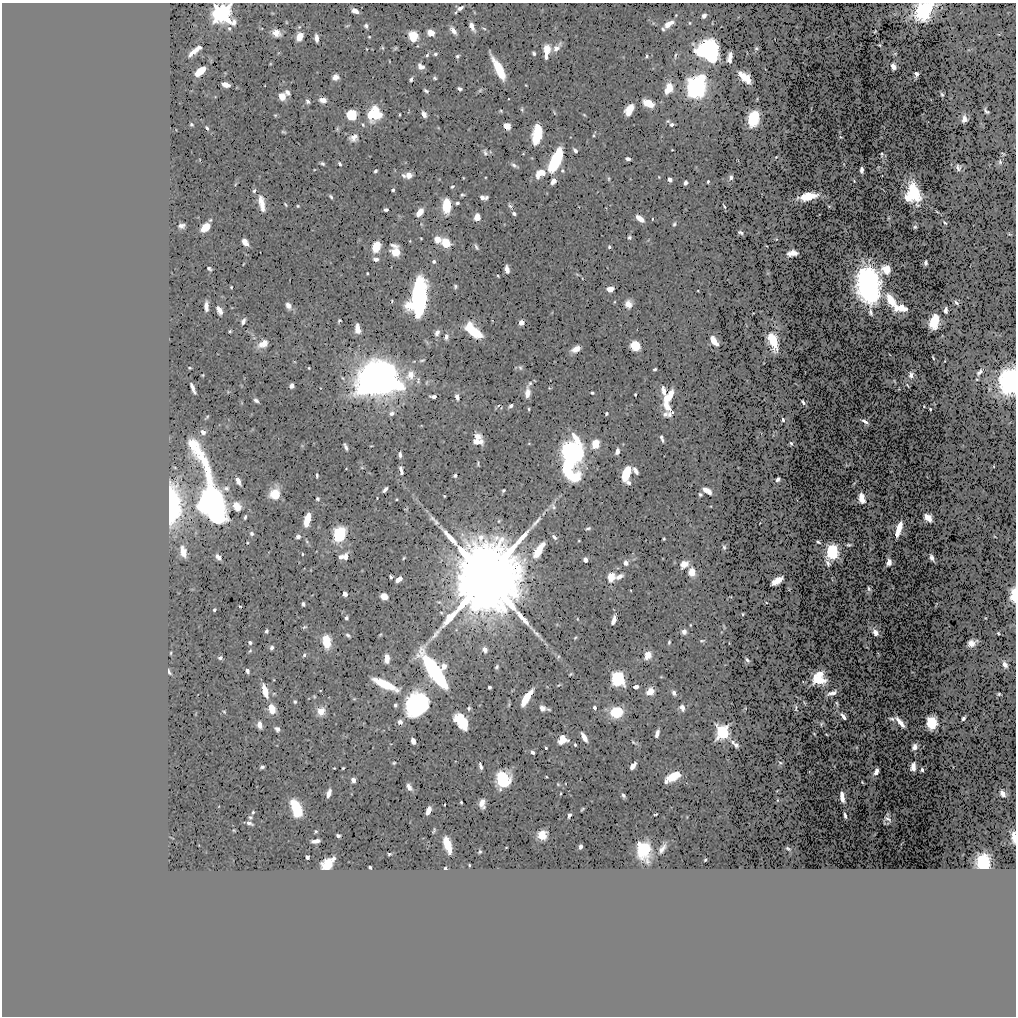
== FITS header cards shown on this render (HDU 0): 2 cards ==
NAXIS1  =                 1014
NAXIS2  =                 1014

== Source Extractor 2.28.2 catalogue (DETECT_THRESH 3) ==
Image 1014 x 1014 px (HDU 0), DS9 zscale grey, 1 PNG px = 1 image px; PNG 1018 x 1018 px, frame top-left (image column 1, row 1014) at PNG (2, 3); no overlay
Background 0.496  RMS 0.011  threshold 0.0343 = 3 sigma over >= 5 px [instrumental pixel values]
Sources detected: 447; all 447 listed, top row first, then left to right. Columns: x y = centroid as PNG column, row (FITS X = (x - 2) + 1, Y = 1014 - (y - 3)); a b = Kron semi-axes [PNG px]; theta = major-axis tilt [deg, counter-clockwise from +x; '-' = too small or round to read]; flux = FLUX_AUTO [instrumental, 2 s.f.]
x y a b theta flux
460 8 8 5 29 2.8
355 11 7 4 -20 4.2
924 11 15 12 48 59
456 12 4 2 - 0.71
222 13 8 7 - 350
704 16 5 4 - 2.8
286 22 5 3 - 0.57
690 23 4 3 - 0.65
669 24 11 5 32 7.8
347 26 6 3 19 0.88
366 26 5 4 - 2
472 27 9 4 -65 4.5
229 28 6 4 -74 1.3
663 29 4 3 - 1.2
453 30 9 4 -52 4.4
875 31 3 2 - 0.54
276 33 8 6 -27 7.3
431 33 7 6 - 6.3
413 36 7 6 - 21
299 37 7 5 66 11
369 37 3 3 - 0.7
316 38 7 4 -86 3.5
879 45 2 2 - 0.64
199 47 4 4 - 1.6
382 48 6 4 -82 0.92
395 48 5 4 - 1.1
557 48 14 6 48 5.5
756 48 5 4 - 0.91
367 49 4 2 - 0.49
547 49 7 5 82 16
708 50 17 14 -39 130
194 51 10 4 47 4.1
534 53 4 3 - 1.5
191 54 7 4 63 2.2
435 54 5 4 - 1.4
427 55 5 4 - 1.3
675 55 8 2 80 1.1
457 56 5 4 - 1.3
646 56 4 3 - 1.2
546 57 5 3 - 2.5
730 57 10 5 80 4.8
389 61 3 2 - 0.48
421 66 6 5 - 4.2
893 66 5 4 - 5.7
499 69 20 6 -64 30
200 71 10 5 41 13
916 74 5 4 - 1.6
335 77 6 5 - 5.5
745 77 12 6 -41 16
434 78 4 4 - 1.1
411 79 4 3 - 1.6
226 85 7 4 -15 8.3
696 87 12 9 70 240
669 88 11 7 66 17
460 89 4 3 - 1.8
480 90 6 5 - 1.1
426 91 5 3 - 1.4
287 92 7 4 -50 2.3
942 94 4 2 - 0.92
282 96 7 7 - 7
323 100 6 5 - 6.1
308 101 4 4 - 1.9
648 103 10 6 -23 13
522 109 6 4 -72 1.2
629 110 11 6 62 11
501 111 4 3 - 0.9
986 111 6 3 -47 1.6
372 114 16 8 74 24
399 114 4 2 - 0.72
424 114 6 4 -60 3.5
275 115 6 4 -41 0.86
351 115 8 7 - 25
377 115 9 8 - 18
584 115 6 3 -37 0.77
753 118 11 7 76 42
964 119 6 4 83 4.4
668 121 5 4 - 1
191 124 3 3 - 1
672 124 4 4 - 1.8
363 125 6 4 -63 1.1
507 126 6 5 - 8.1
207 128 5 3 - 1.2
284 132 7 3 -25 0.98
537 135 16 7 79 35
354 137 10 7 30 5
575 150 5 3 - 2.2
485 153 9 5 -64 2
882 154 4 2 - 0.85
776 157 3 2 - 0.56
628 159 5 3 - 2.4
555 161 20 7 66 58
1000 162 6 4 -77 1.3
322 163 5 3 - 1.3
340 164 4 3 - 1.8
514 165 10 4 -31 2.2
958 167 5 5 - 2.3
861 170 5 3 - 3.1
375 171 4 3 - 1.3
562 171 6 5 - 1.5
540 173 10 7 34 13
409 175 6 5 - 6.7
403 176 7 5 -58 1.9
659 177 4 2 - 0.49
731 177 5 4 - 1.9
463 178 4 2 - 0.51
609 179 7 3 -90 0.97
670 179 4 4 - 3.2
553 181 6 4 58 3.9
708 182 3 2 - 0.87
685 183 4 3 - 2.4
452 186 4 3 - 1
393 190 3 3 - 1.4
254 191 6 5 - 1.6
914 192 16 8 -70 36
462 195 4 4 - 1.2
808 196 15 6 11 17
331 197 5 3 - 1.4
482 197 5 4 - 3
486 197 6 4 74 1.4
907 198 8 5 -45 6.4
262 203 21 7 -79 9.6
457 203 4 3 - 1.4
285 204 4 2 - 0.81
298 206 4 4 - 0.81
447 206 11 6 90 31
510 206 8 5 -43 1.7
724 206 4 2 - 0.98
386 210 5 3 - 1.5
420 212 8 5 54 10
514 214 4 3 - 1.9
477 217 6 5 - 8.6
640 218 8 4 -38 9.1
652 219 3 2 - 0.5
945 223 4 2 - 0.92
674 224 6 4 74 1.3
182 226 6 4 10 2.5
205 227 8 5 42 19
915 227 3 3 - 0.97
741 232 5 3 - 1.4
1009 234 4 2 - 0.69
629 237 4 4 - 1.4
776 239 4 3 - 0.52
437 240 7 6 - 7.3
410 241 3 3 - 0.62
245 242 7 5 -55 6.2
446 243 7 6 - 19
376 247 8 6 74 20
476 247 8 4 -65 1.7
609 247 3 3 - 1.7
395 251 10 7 -73 16
792 253 10 5 9 5.4
376 259 6 4 -7 2.9
434 261 5 5 - 1.6
926 262 4 3 - 2.2
209 269 5 3 - 1.4
886 269 8 7 - 10
507 270 6 4 -79 6.5
367 273 3 2 - 0.71
577 274 6 3 -20 0.78
498 276 3 2 - 0.78
868 285 23 13 -82 290
455 286 5 5 - 1.3
231 287 3 3 - 0.82
610 289 5 5 - 8.9
698 291 2 2 - 0.52
419 297 25 11 82 230
891 300 12 6 -60 15
392 301 4 3 - 0.76
956 303 5 3 - 2
628 304 8 7 - 6.4
206 306 8 4 -90 5.2
288 306 8 6 -58 4.2
901 308 12 6 -6 11
219 310 8 4 -63 5.9
946 310 6 3 90 2.3
339 320 4 3 - 0.84
243 321 6 4 64 2.7
934 322 11 7 74 23
521 323 4 4 - 7.2
358 329 9 5 -82 6.3
230 331 3 3 - 1
473 331 17 7 -42 32
437 333 7 5 64 3.1
446 337 7 5 76 2.8
714 341 9 4 -57 13
773 341 16 7 -73 16
263 344 12 7 29 8
635 346 7 7 - 20
576 349 8 5 28 6.9
933 358 4 2 - 0.72
520 367 7 5 -73 1.5
189 368 3 2 - 0.77
309 368 3 2 - 0.66
655 369 4 3 - 1.3
980 372 9 5 48 2.8
203 375 4 2 - 0.56
410 375 13 11 63 11
911 375 4 4 - 7.5
343 378 6 3 -69 0.81
376 379 22 18 35 590
1011 381 14 12 88 190
392 382 18 7 -26 69
530 383 6 5 - 1.6
907 385 4 2 - 0.68
292 386 5 4 - 3.2
193 388 11 3 -67 3.5
663 391 12 6 -68 5.9
527 393 13 6 85 6.2
592 393 4 3 - 1.1
635 394 3 2 - 0.82
670 394 9 5 75 7.6
433 397 6 3 -5 2.8
457 397 6 4 -74 3.7
666 398 14 8 77 13
256 400 5 3 - 1.8
803 402 5 3 - 1.9
498 406 4 3 - 0.59
511 406 5 3 - 1.9
924 406 2 2 - 0.57
529 409 4 3 - 0.83
930 409 3 2 - 0.74
392 413 7 6 - 2.9
606 414 3 3 - 1.2
668 414 22 10 -84 8.4
783 420 3 3 - 1.5
865 421 6 3 -32 2.3
203 432 6 5 - 3.4
478 436 7 5 -22 6.2
662 438 7 3 -71 1.9
478 442 10 4 -4 5.6
791 443 3 3 - 0.98
193 444 14 9 -57 18
595 444 7 6 - 17
346 447 7 3 -65 2.3
617 451 6 4 75 3.9
573 453 18 12 -87 220
400 455 5 3 - 2.2
478 463 5 3 - 1
567 468 24 9 -58 46
346 469 4 2 - 0.41
401 470 8 3 -79 2.7
635 471 7 4 -58 3.4
626 473 12 6 70 29
317 475 5 3 - 1.2
455 475 3 3 - 1.5
778 479 4 3 - 1.9
238 481 7 4 -63 5.2
629 483 7 5 -20 2
226 488 9 7 -16 2.7
385 489 6 3 51 2.6
503 491 4 3 - 1.1
707 491 9 4 -31 5.9
275 494 11 9 64 12
700 494 3 3 - 1.3
444 496 3 2 - 0.56
861 498 8 5 -79 11
317 499 4 4 - 1.4
396 499 3 2 - 0.68
212 502 41 14 -76 380
173 504 40 15 -89 66
237 506 12 9 -56 7.5
553 506 10 5 -55 2
245 517 5 3 - 1.2
928 518 7 5 -43 11
307 520 10 5 76 22
499 521 5 4 - 0.91
436 522 10 6 -59 2.7
588 528 6 3 17 1.3
899 529 12 4 73 15
251 534 6 5 - 1.8
339 534 8 7 - 69
298 537 4 4 - 2.9
554 537 7 4 -50 2.3
664 539 3 2 - 0.8
579 541 4 3 - 0.53
818 542 4 3 - 1.1
849 545 5 2 - 1.1
724 547 6 5 - 1.3
539 550 16 7 58 19
183 552 9 5 -76 7.1
832 552 9 6 -86 60
302 554 3 2 - 0.64
346 556 8 6 81 4.4
219 557 5 4 - 8.5
341 557 5 4 - 2.8
404 558 4 3 - 0.8
932 558 7 4 -68 2.4
585 560 4 4 - 3.5
889 562 6 4 80 5.3
626 563 6 6 - 3.5
828 563 6 3 -71 1.8
684 564 8 6 34 6.7
692 572 7 5 -85 12
391 577 4 3 - 1.5
611 577 9 8 - 11
619 577 9 5 29 4.1
486 578 15 13 70 22000
399 579 6 4 40 5.2
777 581 10 5 31 11
869 589 5 4 - 1.3
345 594 4 4 - 4
1014 595 11 5 89 16
384 596 6 5 - 9.3
439 602 7 4 -22 1.2
303 604 4 4 - 1.8
240 606 4 2 - 0.57
214 610 3 3 - 1.2
441 613 4 3 - 0.82
743 614 3 2 - 0.72
346 618 4 3 - 1.5
577 619 4 2 - 0.51
614 620 8 4 71 5
690 625 4 2 - 0.59
304 627 7 4 26 1
266 631 4 3 - 1.7
684 632 5 4 - 4.3
875 632 6 4 -52 4
998 633 3 3 - 0.84
348 635 6 3 -42 1.4
380 635 5 3 - 0.7
575 638 6 3 54 0.8
541 639 8 3 -45 1.4
326 641 10 6 -83 26
702 641 5 3 - 1
250 642 4 4 - 1.6
669 642 4 2 - 1.1
972 643 8 6 21 5.3
272 648 4 3 - 1.9
485 650 7 6 - 3.8
250 651 6 3 45 0.98
171 653 3 2 - 0.63
304 655 5 5 - 1.4
647 655 7 5 70 9.8
220 658 4 4 - 1.6
387 659 7 4 -89 8.3
747 660 4 3 - 1.8
1005 664 5 3 - 5.1
444 666 8 7 - 4.5
497 667 5 3 - 1.3
247 671 5 3 - 2.2
434 671 30 8 -55 140
169 672 6 3 -63 1.4
570 674 4 2 - 0.81
617 679 9 8 - 71
818 679 8 8 - 40
385 684 22 6 -25 31
558 685 6 2 27 0.83
489 687 3 3 - 1.6
636 687 4 4 - 3.8
265 691 13 5 -74 12
650 691 7 6 - 8.1
674 693 6 5 - 2.6
832 693 8 4 19 3.4
999 694 3 3 - 0.93
526 698 16 5 57 20
295 702 4 4 - 1.2
417 704 19 15 58 120
837 704 4 2 - 0.91
395 705 4 3 - 1.5
469 708 5 4 - 1.3
542 708 7 6 - 4.3
594 708 4 3 - 2.1
682 708 7 5 -75 3.8
796 708 8 3 86 1.3
272 709 8 5 -70 17
321 711 5 4 - 23
224 712 5 4 - 0.9
616 712 7 6 - 53
843 716 6 3 -53 3.7
963 718 4 3 - 1.7
892 719 6 3 -14 1.3
461 721 15 9 -53 30
400 722 6 5 - 3.5
900 722 11 4 -49 7.3
932 722 10 8 88 24
821 724 5 3 - 0.88
260 725 7 4 -80 4.9
277 729 5 4 - 2.4
722 732 6 6 - 130
657 733 7 4 74 3.9
826 734 3 2 - 0.51
584 737 8 4 -60 6.9
563 740 8 7 - 11
413 741 5 4 - 4.8
634 742 10 4 -33 1.2
733 742 6 5 - 2.2
575 745 3 3 - 0.9
736 745 5 4 - 2
915 747 5 4 - 3.7
546 748 3 3 - 1.2
533 752 4 3 - 2.1
394 763 5 4 - 0.91
780 763 5 4 - 0.96
480 766 7 3 -76 2.4
633 766 7 4 54 4.8
262 767 4 3 - 1.5
913 767 7 4 85 6
334 768 2 2 - 0.5
343 768 3 3 - 0.8
922 770 3 3 - 1.6
876 772 6 4 65 3.9
673 776 12 6 27 22
546 777 3 2 - 0.65
503 779 12 10 -88 49
353 780 4 4 - 7.9
666 781 4 3 - 1.6
862 782 3 2 - 0.49
558 784 4 3 - 0.76
409 787 8 5 -58 4.3
329 793 8 4 71 3.9
1003 793 6 4 -57 5
623 795 5 3 - 1.6
842 797 9 4 -83 5.4
777 800 3 2 - 0.42
461 802 3 2 - 0.87
482 803 8 5 -88 5.6
444 805 3 2 - 0.61
296 809 15 7 -70 41
582 809 4 2 - 0.79
428 810 7 4 70 7.2
253 812 3 3 - 0.8
656 814 4 2 - 0.81
569 815 5 3 - 2
845 816 5 2 - 1.6
250 817 4 4 - 1.1
888 819 6 3 -27 1.2
249 823 5 3 - 2
316 831 3 3 - 1
542 835 7 6 - 14
338 836 4 3 - 2.1
1014 837 9 3 -84 6.2
316 841 7 4 9 4
447 845 13 5 -72 25
580 847 4 3 - 2.6
662 849 9 4 56 3.3
788 849 4 2 - 0.88
643 850 12 8 -80 52
480 852 3 3 - 0.84
389 854 3 3 - 0.81
307 857 4 3 - 3.6
333 858 5 4 - 1.8
705 860 3 2 - 0.76
983 862 10 8 -77 52
327 864 9 8 - 20
469 865 3 2 - 0.74
370 867 3 3 - 1.4
445 868 3 3 - 1.3
At the frame edge (FLAGS 8, measured only in part): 5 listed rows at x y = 924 11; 222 13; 1011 381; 1014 595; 1014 837